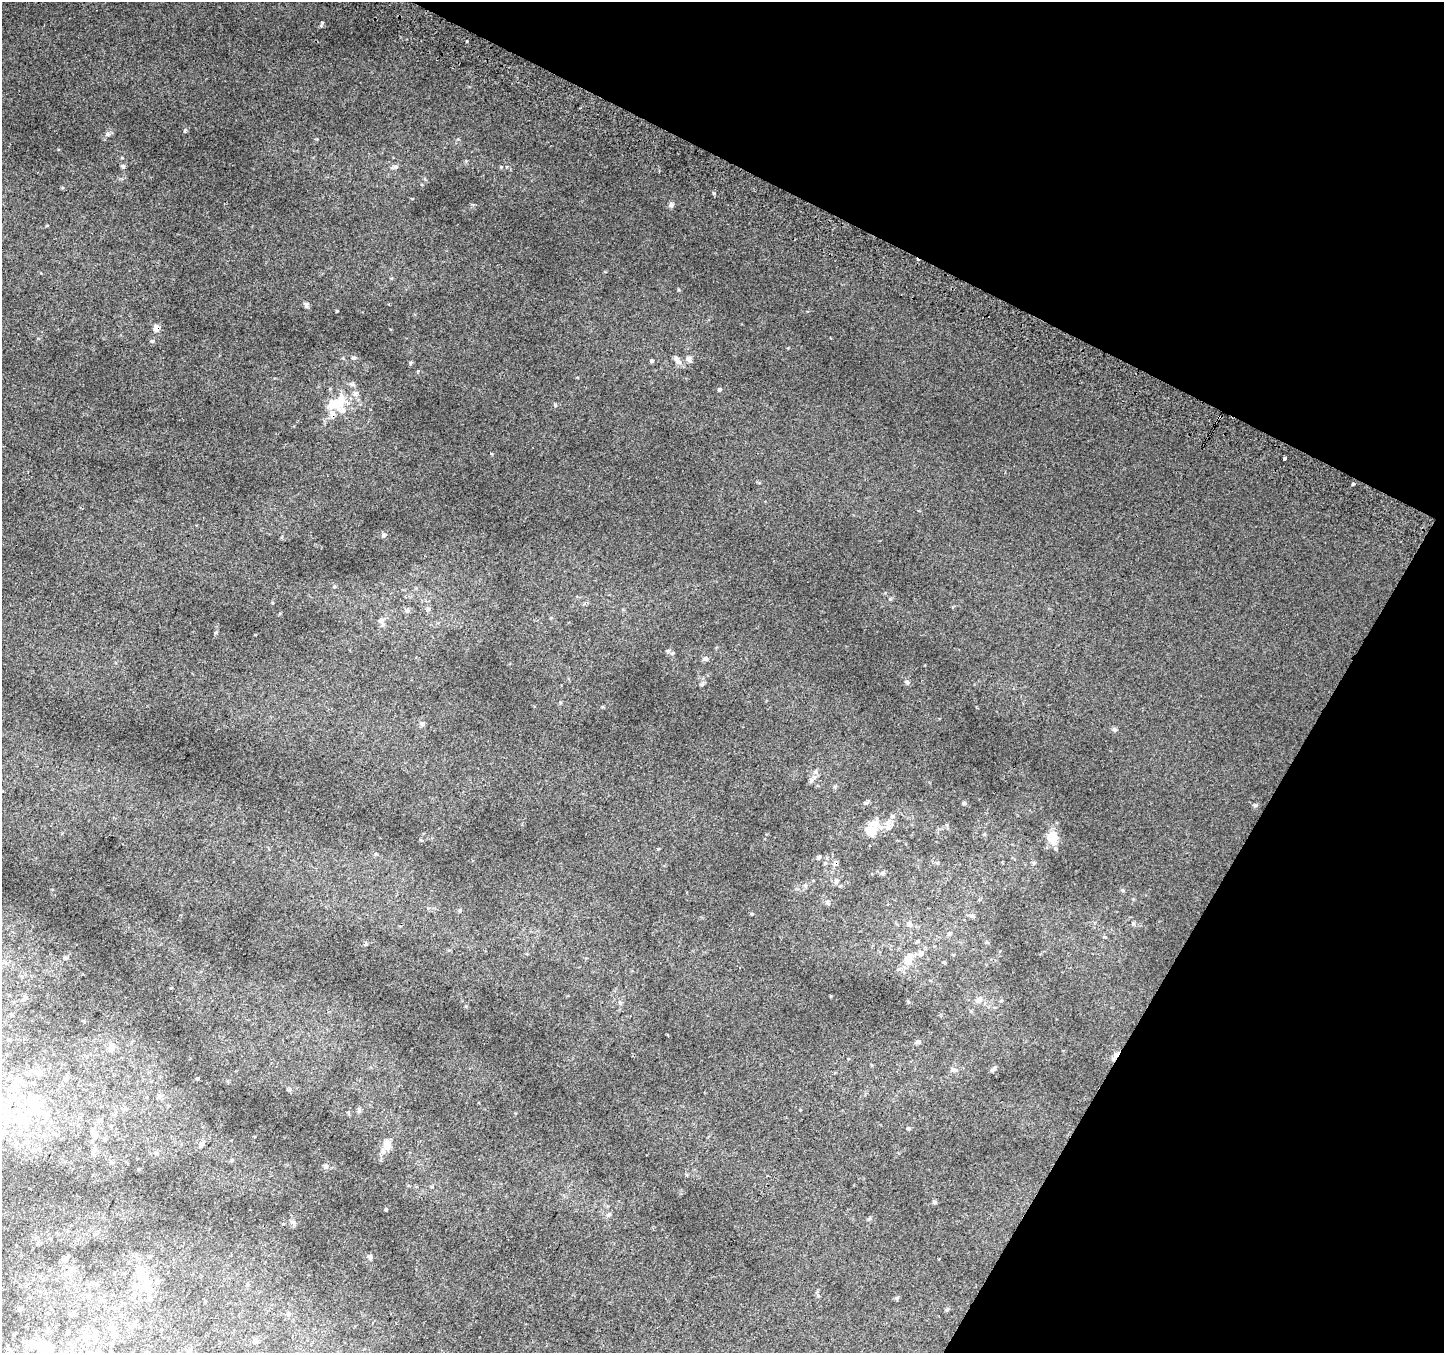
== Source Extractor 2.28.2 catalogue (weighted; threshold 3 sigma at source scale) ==
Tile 8 of 4 x 4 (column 4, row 2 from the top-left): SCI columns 4355-5796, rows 3007-4357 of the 5818 x 5945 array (HDU 1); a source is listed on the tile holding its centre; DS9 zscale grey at full resolution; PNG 1446 x 1355 px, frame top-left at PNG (2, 2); no overlay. Shown black and unused: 25% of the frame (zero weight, under 2 of 3 exposures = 2% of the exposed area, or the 3 px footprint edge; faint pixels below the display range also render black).
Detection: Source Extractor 2.28.2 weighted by HDU 2 'WHT'; one run over the whole footprint, this tile lists its part. Background 0.022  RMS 0.0076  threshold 0.0342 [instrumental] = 3 sigma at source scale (4.5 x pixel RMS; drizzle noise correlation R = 1.50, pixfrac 1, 0.0396/0.0396 arcsec/px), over >= 5 px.
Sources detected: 116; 5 inside a brighter object's white glare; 4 cosmic-ray / hot-pixel residue — not listed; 7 inside a brighter listed object's ellipse — not listed separately; the other 100 listed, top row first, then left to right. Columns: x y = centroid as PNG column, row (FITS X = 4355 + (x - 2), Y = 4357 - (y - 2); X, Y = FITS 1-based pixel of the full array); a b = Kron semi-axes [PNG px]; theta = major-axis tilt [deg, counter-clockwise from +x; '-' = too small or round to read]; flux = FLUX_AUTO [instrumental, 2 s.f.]
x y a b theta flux
322 22 5 3 - 0.57
467 41 3 2 - 0.81
185 131 5 4 - 1
107 134 6 6 - 1.6
123 166 6 6 - 1.3
396 167 7 5 -1 1.7
671 205 7 7 - 1.7
306 305 6 5 - 2.3
337 311 3 3 - 0.62
156 328 6 5 - 5.5
152 341 5 4 - 0.97
354 358 6 5 - 1.4
689 359 8 7 - 2.6
677 360 13 7 -53 3.4
652 361 5 5 - 1.1
410 363 5 4 - 1.1
719 389 5 4 - 1.1
338 404 27 15 58 22
1284 459 3 3 - 5.9
1353 484 3 3 - 1.4
383 535 7 5 81 1.5
890 599 5 5 - 0.81
428 609 6 6 - 1.6
408 610 6 4 72 1.2
382 620 9 8 - 3.1
668 651 6 5 - 1.1
673 653 5 5 - 0.95
705 658 7 6 - 1.9
907 682 6 6 - 1.3
422 724 7 6 - 1.9
1114 729 6 6 - 1.5
815 772 8 7 - 2.2
811 780 8 5 81 2
865 803 7 5 -20 1.2
964 803 5 4 - 1.2
1255 805 6 5 - 1.1
888 825 17 9 81 5.6
871 831 16 14 44 14
1052 837 17 12 -64 14
819 857 6 4 74 1.1
835 863 8 5 74 2.1
937 863 6 4 0 0.93
1034 863 7 4 90 1.1
1123 890 6 4 -1 0.94
828 902 7 6 - 1.9
460 911 5 4 - 1.1
972 916 6 5 - 1.4
909 924 8 6 -56 2.5
949 933 6 6 - 1.4
1105 937 5 3 - 0.66
918 941 6 4 71 0.84
921 953 9 7 73 2.9
908 960 18 9 74 8.5
25 998 7 5 -73 1.3
978 1000 9 7 35 3.9
620 1002 6 4 -1 1.1
918 1042 8 5 13 1.4
111 1047 10 8 -89 5.5
1116 1054 12 5 47 3.4
994 1068 7 5 51 2
954 1069 9 6 -18 2.3
36 1071 9 6 -35 2.5
66 1078 7 4 44 1.2
197 1078 4 3 - 0.73
15 1085 12 8 70 5
159 1096 8 6 12 2.3
37 1104 16 12 11 12
126 1109 8 5 -6 1.5
359 1110 7 5 80 1.6
24 1120 13 11 -75 8.4
908 1129 5 4 - 0.89
94 1134 11 7 -67 3.6
105 1139 6 5 - 1.3
201 1144 8 7 - 2.6
387 1144 13 9 79 7.2
157 1153 6 4 17 0.99
231 1160 5 4 - 1.1
326 1166 8 5 82 1.6
935 1202 5 5 - 1.5
386 1209 4 3 - 0.78
609 1214 7 5 18 1.4
292 1222 9 4 -26 1.6
370 1257 7 6 - 1.5
66 1259 12 6 74 2.7
73 1269 10 7 -26 3.2
146 1277 19 9 -44 8.2
96 1283 6 5 - 1.5
136 1286 12 7 12 4
897 1298 6 4 2 0.99
205 1301 5 3 - 0.6
20 1309 6 6 - 1.6
947 1309 6 4 30 1
288 1314 5 5 - 1.1
134 1324 9 6 54 3
68 1331 8 6 42 2.4
86 1338 12 6 80 4.6
78 1339 6 5 - 1.7
255 1341 8 6 52 2.2
43 1347 29 15 -21 28
189 1350 6 5 - 1.3
Overlapping masked pixels (flux is a lower limit): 3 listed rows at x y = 156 328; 835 863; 1116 1054
Isophote crosses this tile's border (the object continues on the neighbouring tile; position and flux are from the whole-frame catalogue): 1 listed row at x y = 43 1347
Unlisted compact peaks at least as high as the median listed source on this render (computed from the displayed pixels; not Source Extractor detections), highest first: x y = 501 167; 678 290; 702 684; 466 1006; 418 371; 215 633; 425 179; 122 158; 47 225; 62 188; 831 996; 491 453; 343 358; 752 914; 908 1002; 1133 923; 58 149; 869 1219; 555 406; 66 958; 658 849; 515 1113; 38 338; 759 483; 788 348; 835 786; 272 603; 1001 1001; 836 881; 883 872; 800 1110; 602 707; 473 205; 577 377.